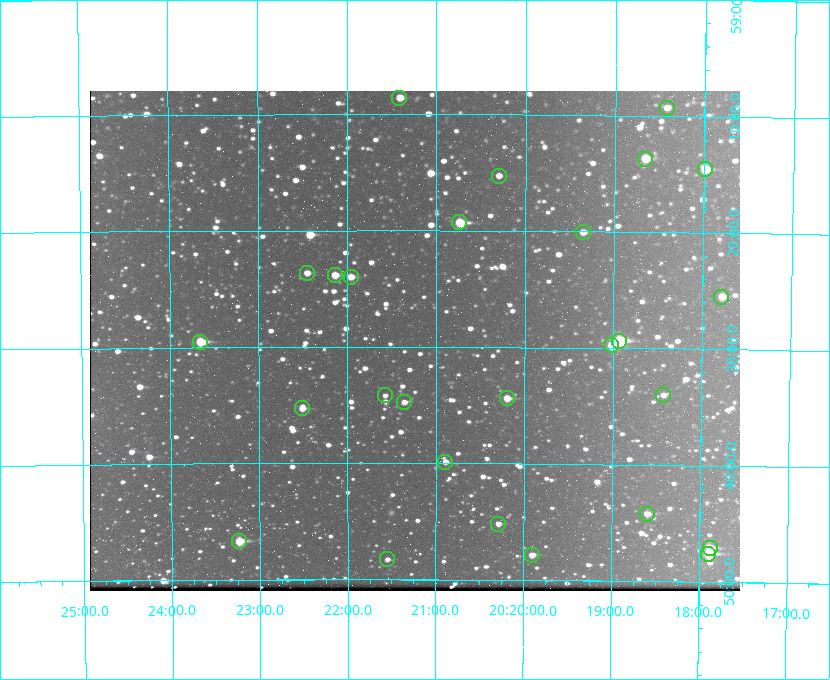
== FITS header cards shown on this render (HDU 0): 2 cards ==
NAXIS1  =                  650 / Width of table row in bytes
NAXIS2  =                  500 / Number of rows in table

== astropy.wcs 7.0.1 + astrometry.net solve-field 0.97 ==
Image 650 x 500 px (HDU 0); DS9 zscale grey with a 90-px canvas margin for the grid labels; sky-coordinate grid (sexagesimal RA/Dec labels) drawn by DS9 from the SOLVED WCS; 27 Tycho-2 reference stars matched to detected sources circled (green)
Header WCS: none
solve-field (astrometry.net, Tycho-2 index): SOLVED blind (the file carries no WCS)
Solved WCS: RA---TAN-SIP/DEC--TAN-SIP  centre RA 20:21:14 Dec +59:29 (305.31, +59.49 deg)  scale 5.15 arcsec/px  FOV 55.8' x 43.0'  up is +180 deg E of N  parity flipped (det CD > 0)
(file carries no celestial WCS; the grid is the blind solution)
Tycho-2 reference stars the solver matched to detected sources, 27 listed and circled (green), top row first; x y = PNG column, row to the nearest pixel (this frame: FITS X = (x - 90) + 1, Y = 500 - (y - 91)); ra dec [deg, ICRS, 3 dp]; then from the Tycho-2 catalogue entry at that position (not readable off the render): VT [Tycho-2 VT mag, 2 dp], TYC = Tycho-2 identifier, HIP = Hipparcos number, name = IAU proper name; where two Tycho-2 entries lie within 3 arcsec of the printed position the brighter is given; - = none
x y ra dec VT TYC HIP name
399 98 305.353 +59.143 10.51 3949-1307-1 - -
667 108 304.606 +59.155 10.95 3949-1673-1 - -
645 159 304.666 +59.228 9.63 3949-1325-1 - -
705 169 304.498 +59.243 9.91 3949-663-1 - -
499 176 305.075 +59.254 11.10 3949-857-1 - -
459 222 305.185 +59.322 8.95 3949-1869-1 - -
583 232 304.838 +59.335 10.93 3949-1877-1 - -
307 273 305.613 +59.394 10.81 3949-1261-1 - -
335 275 305.535 +59.397 10.37 3949-1383-1 - -
351 277 305.490 +59.400 10.79 3949-1179-1 - -
721 297 304.447 +59.425 10.97 3949-965-1 - -
619 341 304.733 +59.490 8.93 3949-1451-1 - -
200 342 305.915 +59.492 9.25 3949-1149-1 - -
611 345 304.755 +59.496 9.37 3949-615-1 - -
385 395 305.394 +59.570 11.70 3949-405-1 - -
663 395 304.607 +59.567 11.00 3949-1861-1 - -
507 398 305.049 +59.573 10.18 3949-1099-1 - -
404 402 305.340 +59.579 10.98 3949-39-1 - -
302 408 305.628 +59.588 10.19 3949-1517-1 - -
445 462 305.223 +59.664 11.52 3949-1631-1 - -
647 514 304.649 +59.737 10.61 3949-735-1 - -
498 524 305.073 +59.753 11.06 3949-89-1 - -
239 541 305.808 +59.778 8.73 3949-715-1 100545 -
710 548 304.470 +59.785 9.54 3949-1615-1 - -
708 554 304.474 +59.793 10.98 3949-1187-1 100048 -
532 555 304.976 +59.797 11.33 3949-1031-1 - -
387 559 305.387 +59.804 11.49 3949-285-1 - -